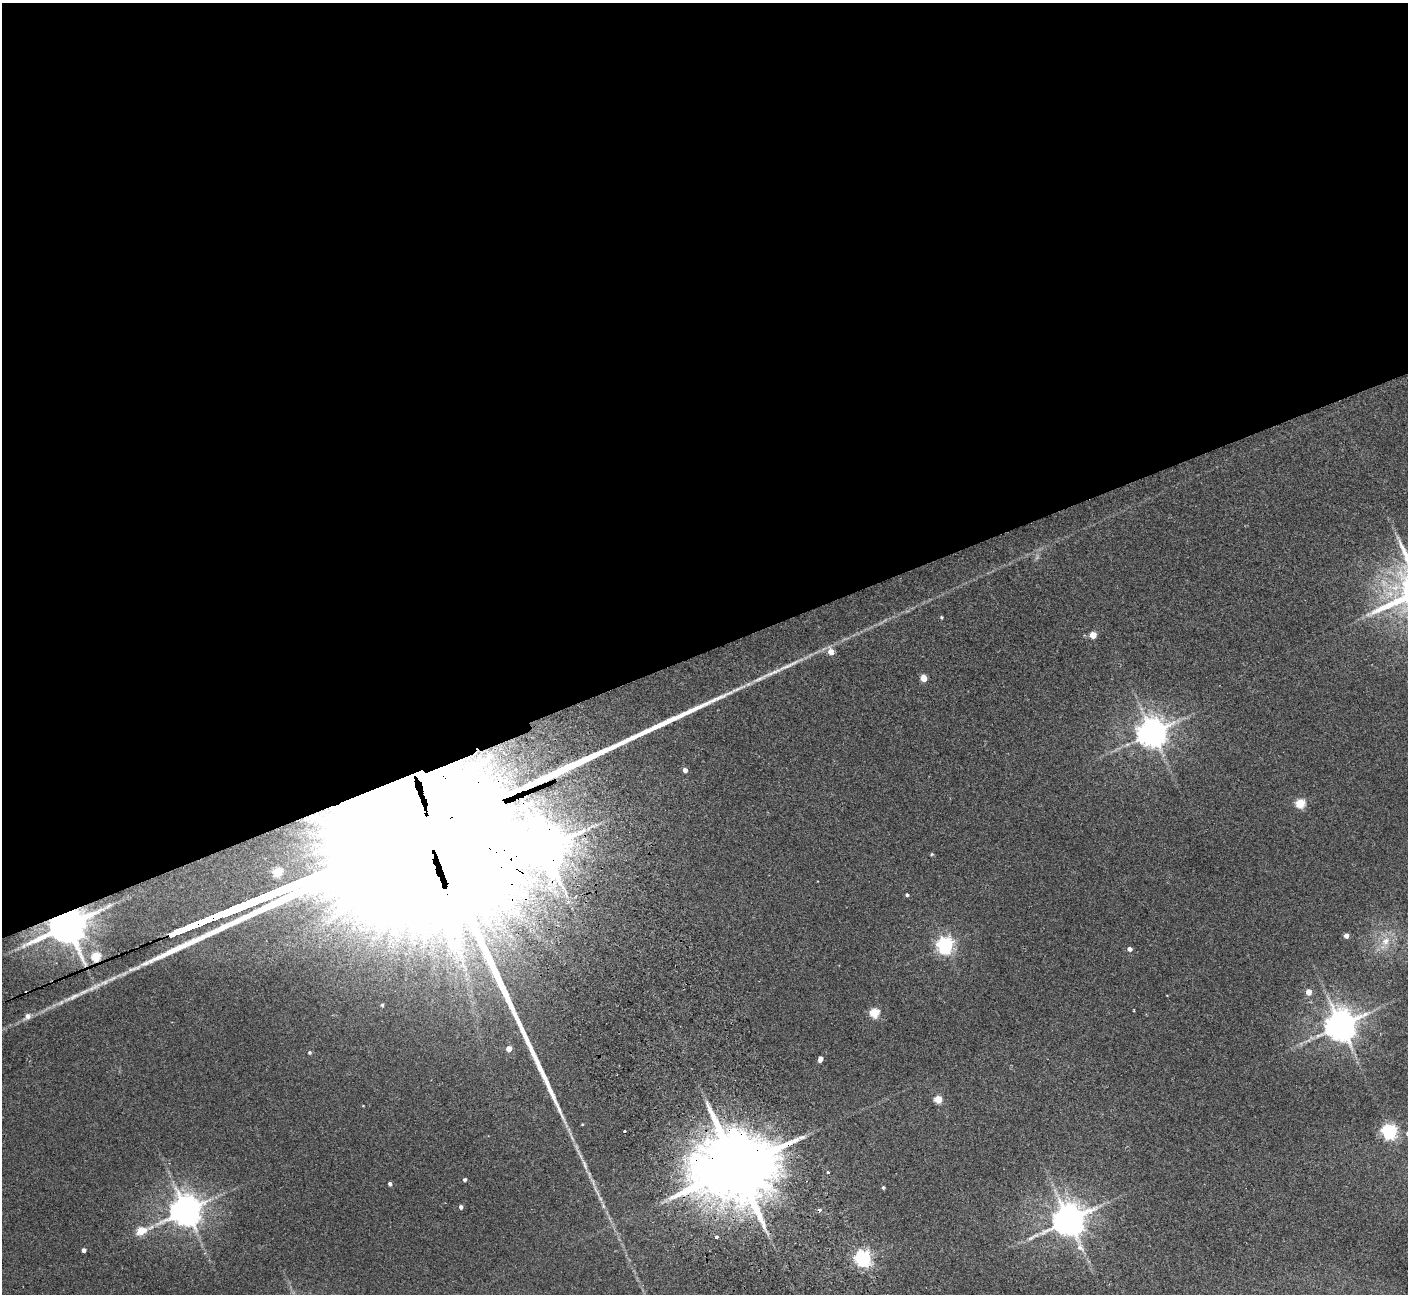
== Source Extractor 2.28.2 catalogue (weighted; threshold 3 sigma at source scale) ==
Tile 2 of 4 x 4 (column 2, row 1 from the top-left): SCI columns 1461-2866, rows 4066-5357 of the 5736 x 5674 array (HDU 1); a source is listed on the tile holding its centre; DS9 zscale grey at full resolution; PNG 1410 x 1296 px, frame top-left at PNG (2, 3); no overlay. Shown black and unused: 51% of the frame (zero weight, under 2 of 3 exposures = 3% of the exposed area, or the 3 px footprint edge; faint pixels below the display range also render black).
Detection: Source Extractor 2.28.2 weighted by HDU 2 'WHT'; one run over the whole footprint, this tile lists its part. Background 0.119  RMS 0.01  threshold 0.0465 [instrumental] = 3 sigma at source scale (4.5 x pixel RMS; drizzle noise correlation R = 1.50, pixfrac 1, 0.05/0.05 arcsec/px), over >= 5 px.
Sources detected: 50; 1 inside a brighter object's white glare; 1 cosmic-ray / hot-pixel residue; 2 long thin detections or spike segments (spike, bleed or trail) — not listed; the other 46 listed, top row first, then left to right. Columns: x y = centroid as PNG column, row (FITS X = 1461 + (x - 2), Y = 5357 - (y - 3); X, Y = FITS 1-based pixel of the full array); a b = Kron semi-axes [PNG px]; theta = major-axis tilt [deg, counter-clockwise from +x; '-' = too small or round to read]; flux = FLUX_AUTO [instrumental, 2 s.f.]
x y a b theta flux
941 617 4 3 - 1.2
1093 635 5 4 - 19
831 652 6 5 - 13
924 678 5 4 - 19
1152 732 8 8 - 1800
685 770 4 4 - 5.2
1300 803 5 5 - 60
932 854 5 4 - 1.3
277 872 5 5 - 49
907 895 4 3 - 1.7
206 920 15 3 22 5200
67 925 11 9 24 3900
189 927 17 3 22 5900
1346 935 4 4 - 6.1
1386 941 14 11 50 13
945 945 6 6 - 380
1130 949 5 4 - 3.9
96 957 5 5 - 61
1309 992 4 4 - 14
382 1005 4 3 - 1.5
1134 1011 3 2 - 0.91
874 1012 5 5 - 61
27 1016 8 7 - 5.8
1341 1025 9 9 - 2100
509 1049 5 4 - 11
309 1052 4 4 - 1.6
820 1059 5 4 - 6.2
938 1099 5 5 - 30
582 1124 3 3 - 0.77
625 1131 3 3 - 3.2
1389 1131 6 6 - 300
585 1165 18 5 -69 6
736 1167 25 17 19 17000
828 1172 3 3 - 4.6
464 1180 4 4 - 2.3
390 1184 4 3 - 2.9
883 1187 4 4 - 1.8
600 1198 9 4 -48 2.8
603 1206 9 4 -77 2.6
461 1207 4 4 - 3.2
186 1211 9 9 - 2100
1068 1220 10 9 - 2300
141 1231 7 5 20 37
716 1237 3 3 - 3.5
84 1250 4 4 - 4.4
863 1258 6 6 - 360
Overlapping masked pixels (flux is a lower limit): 5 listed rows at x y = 206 920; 67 925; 189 927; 96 957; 736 1167